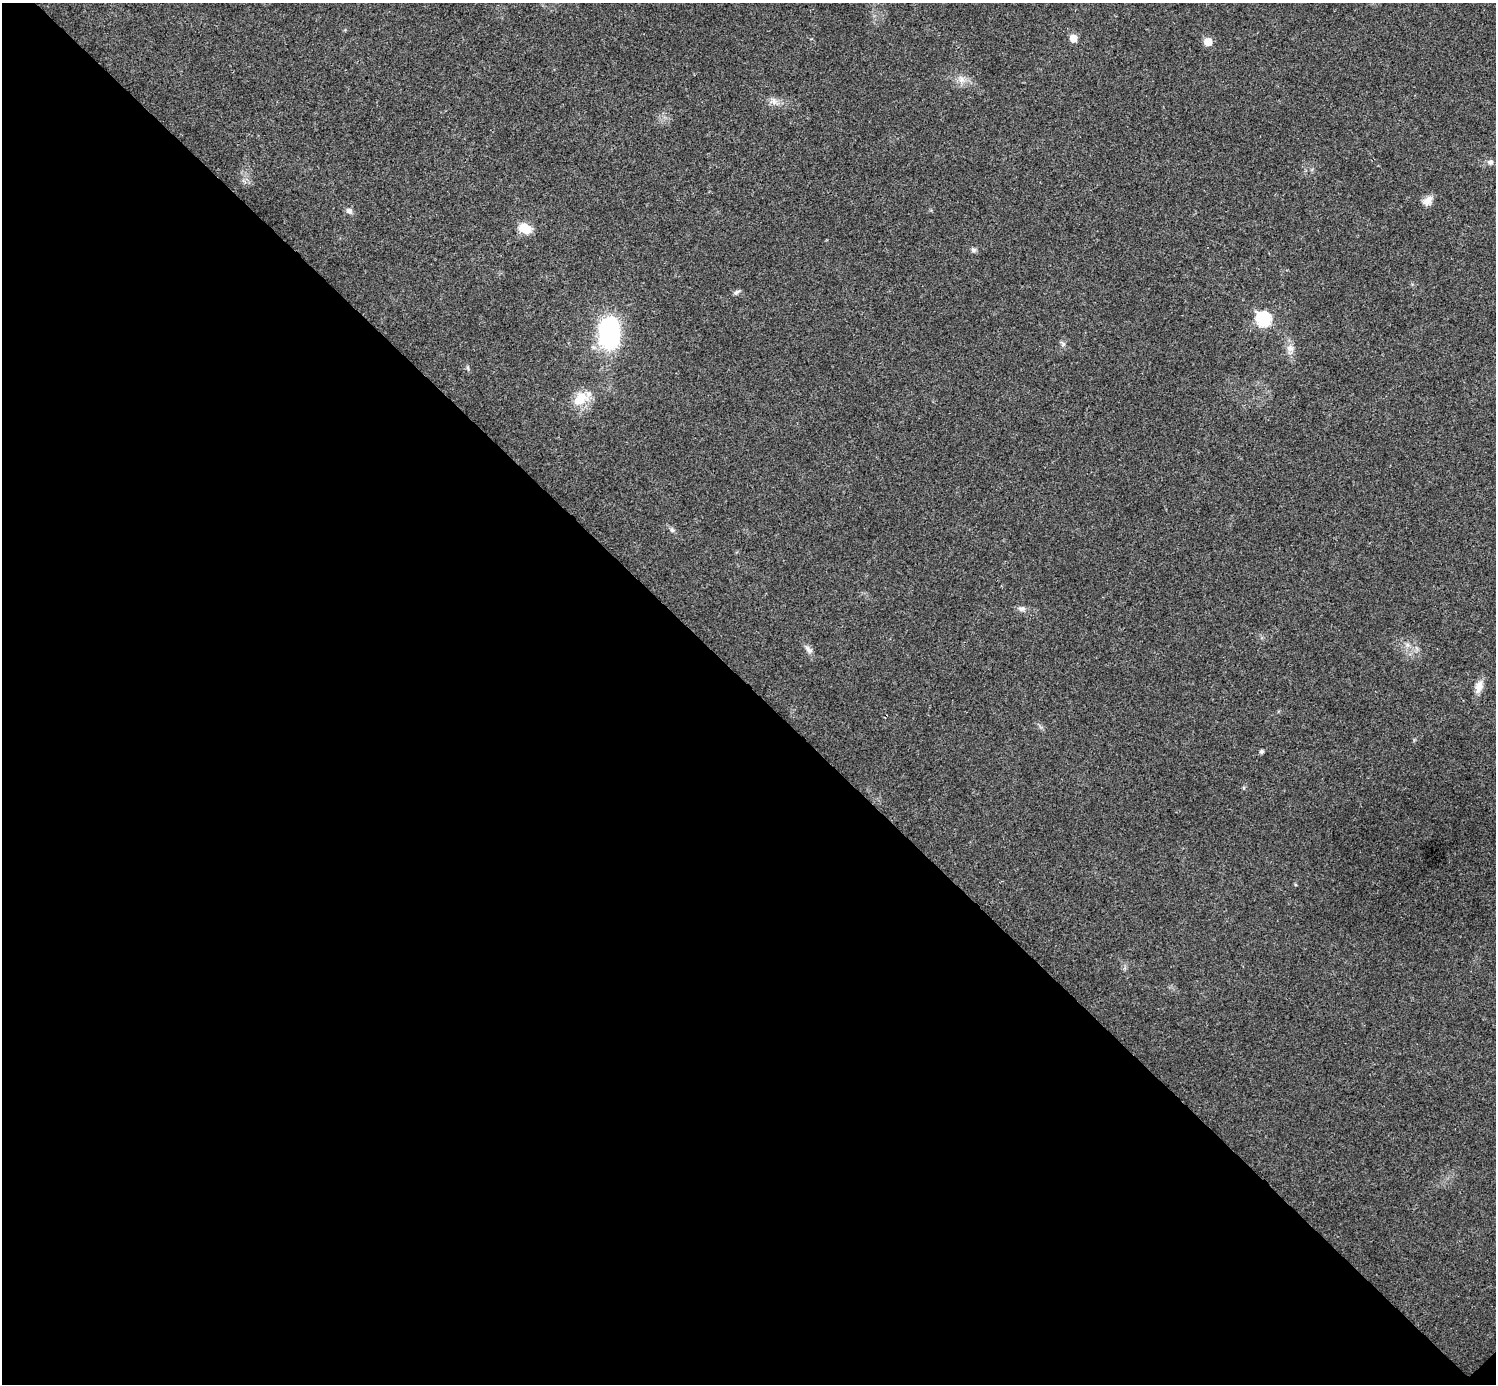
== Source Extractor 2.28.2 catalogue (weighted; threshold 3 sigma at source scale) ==
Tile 14 of 4 x 4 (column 2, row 4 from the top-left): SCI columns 1498-2991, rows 159-1540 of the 5985 x 5985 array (HDU 1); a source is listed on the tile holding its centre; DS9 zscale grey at full resolution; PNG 1498 x 1386 px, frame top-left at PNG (2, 3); no overlay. Shown black and unused: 51% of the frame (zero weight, under 3 of 4 exposures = <1% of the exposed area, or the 3 px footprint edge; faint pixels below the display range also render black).
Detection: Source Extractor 2.28.2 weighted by HDU 2 'WHT'; one run over the whole footprint, this tile lists its part. Background 0.0215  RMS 0.0043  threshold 0.0192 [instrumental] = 3 sigma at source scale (4.5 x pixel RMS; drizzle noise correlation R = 1.50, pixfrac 1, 0.05/0.05 arcsec/px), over >= 5 px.
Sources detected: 20; all 20 listed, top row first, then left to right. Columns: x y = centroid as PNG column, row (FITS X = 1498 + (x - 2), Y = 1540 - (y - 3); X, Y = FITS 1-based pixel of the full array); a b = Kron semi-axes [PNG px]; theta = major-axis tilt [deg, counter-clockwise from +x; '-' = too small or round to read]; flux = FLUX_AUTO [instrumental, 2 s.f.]
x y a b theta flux
1073 38 6 6 - 4.7
1208 42 6 6 - 6.7
961 80 9 9 - 2.6
774 101 11 6 -77 1.8
1490 162 7 7 - 1.4
1427 201 15 9 41 2.9
349 211 8 7 - 1.6
525 229 12 10 -21 7.2
974 250 8 6 0 0.98
737 292 10 4 35 0.94
1263 319 8 7 - 49
609 333 32 20 -89 50
1290 348 11 8 -30 2.5
468 368 6 4 -71 0.6
580 399 21 15 41 8.9
672 530 8 5 -45 0.9
1022 609 10 6 10 1.4
808 649 14 6 -46 1.8
1479 686 17 8 72 3.7
1261 751 5 4 - 0.9